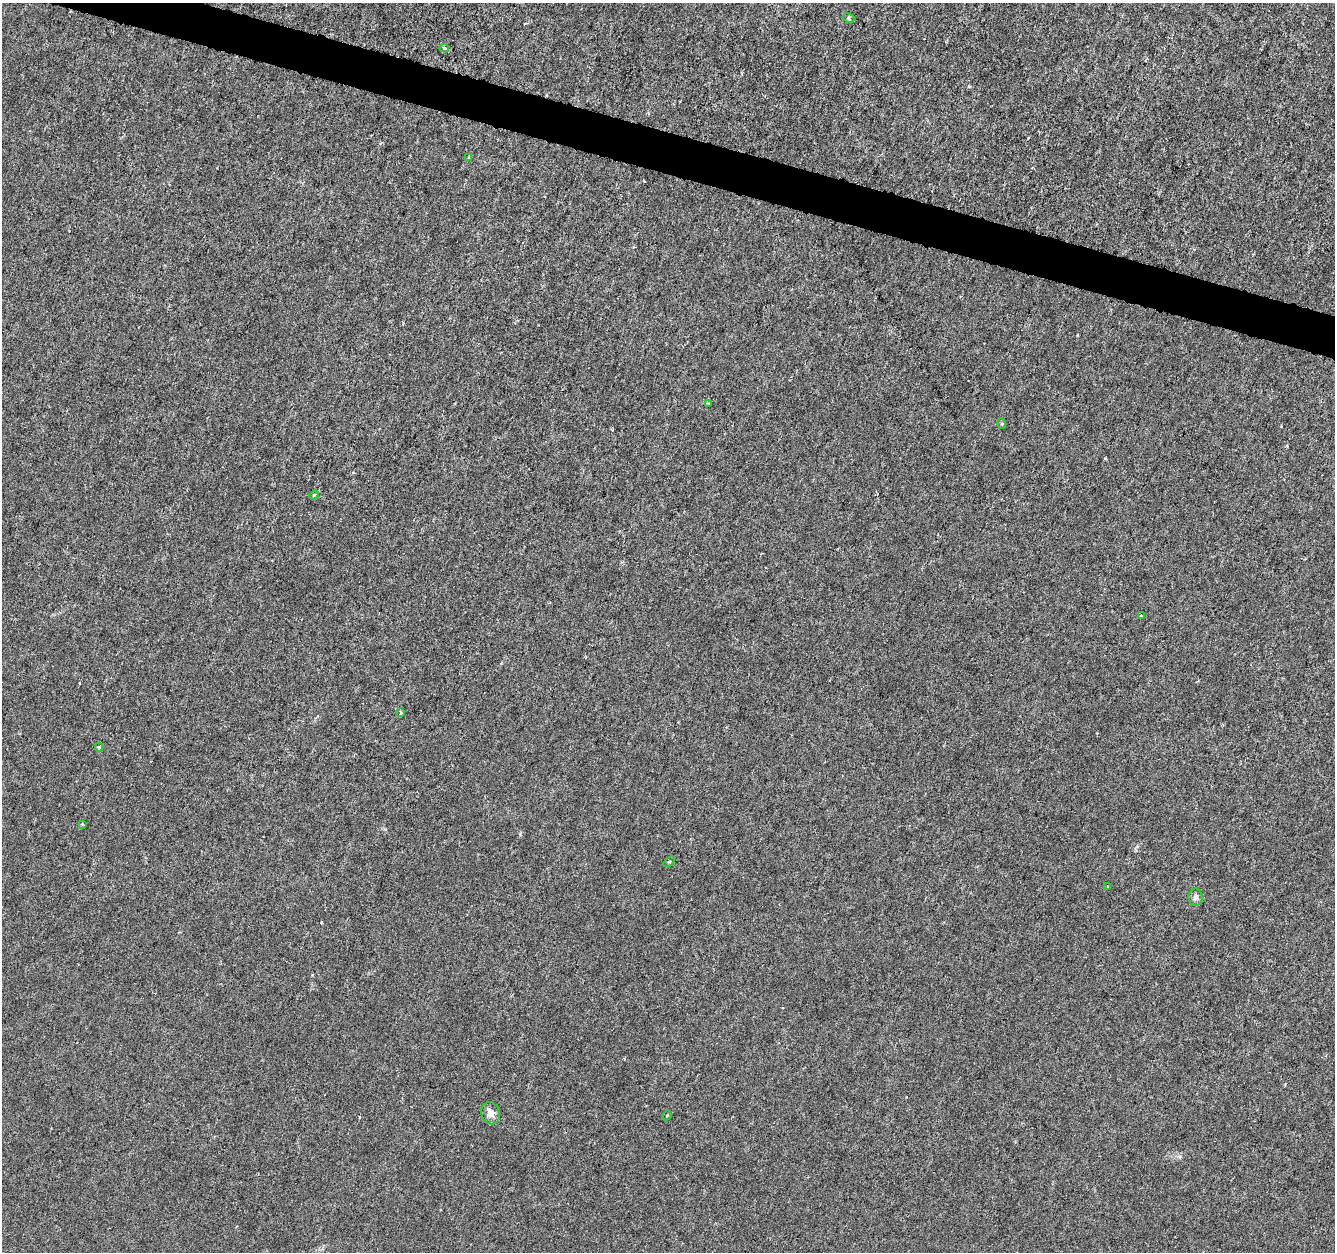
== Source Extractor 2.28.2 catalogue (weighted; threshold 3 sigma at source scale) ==
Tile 11 of 4 x 4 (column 3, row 3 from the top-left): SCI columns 2665-3997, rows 1468-2717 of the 5338 x 5500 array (HDU 1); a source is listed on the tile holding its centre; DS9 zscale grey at full resolution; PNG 1337 x 1254 px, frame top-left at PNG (2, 3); each listed source drawn as its Kron ellipse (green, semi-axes under 4 px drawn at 4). Shown black and unused: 3% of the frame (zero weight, under 3 of 6 exposures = <1% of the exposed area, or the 3 px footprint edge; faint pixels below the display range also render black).
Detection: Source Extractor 2.28.2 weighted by HDU 2 'WHT'; one run over the whole footprint, this tile lists its part. Background -2.84e-04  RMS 0.0012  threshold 0.0051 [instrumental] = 3 sigma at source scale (4.09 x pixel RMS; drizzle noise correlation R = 1.36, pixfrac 0.8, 0.0396/0.0396 arcsec/px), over >= 5 px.
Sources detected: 15; all 15 listed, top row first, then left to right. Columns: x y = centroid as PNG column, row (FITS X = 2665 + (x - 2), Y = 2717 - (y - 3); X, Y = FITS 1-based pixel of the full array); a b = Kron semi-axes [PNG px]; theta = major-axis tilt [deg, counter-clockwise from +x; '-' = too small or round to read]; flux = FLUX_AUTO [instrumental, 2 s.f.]
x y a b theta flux
849 18 6 5 - 0.21
444 48 4 3 - 0.21
469 157 3 3 - 0.19
709 403 4 3 - 0.15
1002 424 5 3 - 0.12
314 495 5 4 - 0.15
1141 616 3 3 - 0.1
400 713 3 3 - 0.15
99 747 4 4 - 0.17
83 824 3 2 - 0.099
669 862 6 3 36 0.14
1108 887 3 2 - 0.082
1195 897 8 7 - 0.38
491 1113 11 9 -68 0.76
667 1115 5 3 - 0.13